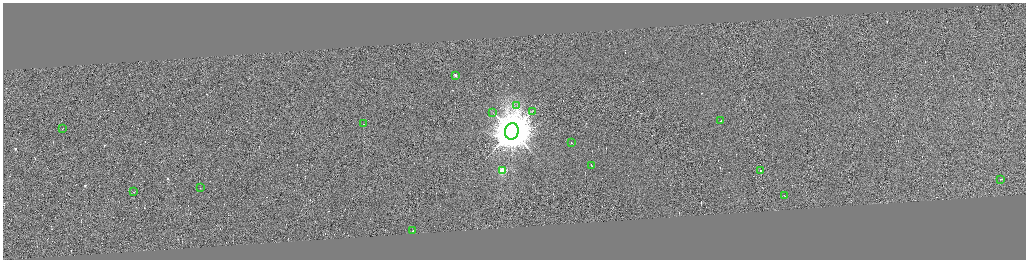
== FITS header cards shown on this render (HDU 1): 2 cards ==
NAXIS1  =                 4093
NAXIS2  =                 1029

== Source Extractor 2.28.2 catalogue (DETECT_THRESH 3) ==
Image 4093 x 1029 px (HDU 1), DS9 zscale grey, zoomed out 1/4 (1 PNG px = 4 x 4 image px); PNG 1028 x 262 px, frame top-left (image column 2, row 1028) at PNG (3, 3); each listed source drawn as its Kron ellipse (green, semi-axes under 4 px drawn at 4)
Background 0.289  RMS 4.2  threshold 12.5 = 3 sigma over >= 5 px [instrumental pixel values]
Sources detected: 341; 324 cannot appear on this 1/4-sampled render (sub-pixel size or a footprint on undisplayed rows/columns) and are neither listed nor drawn; the other 17 listed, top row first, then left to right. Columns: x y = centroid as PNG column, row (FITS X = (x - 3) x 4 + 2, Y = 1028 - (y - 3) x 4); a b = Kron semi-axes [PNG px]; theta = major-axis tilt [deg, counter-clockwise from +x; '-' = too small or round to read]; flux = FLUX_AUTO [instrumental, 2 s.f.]
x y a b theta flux
456 75 2 1 - 2.7e+04
517 106 2 1 - 1.5e+03
532 111 2 1 - 1.1e+03
493 113 2 1 - 5.2e+02
721 121 3 1 - 2.3e+04
364 124 2 1 - 6.0e+04
63 129 2 1 - 1.2e+04
512 132 8 6 79 1.6e+07
572 143 2 1 - 1.2e+05
592 165 4 1 - 3.2e+04
503 171 2 2 - 1.5e+05
761 171 2 1 - 3.3e+04
1001 179 2 1 - 1.8e+04
201 188 2 1 - 1.5e+03
134 192 2 1 - 2.7e+04
785 196 2 1 - 1.7e+04
412 231 2 1 - 2.6e+04
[324 sub-pixel or undisplayed-footprint detections neither listed nor drawn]